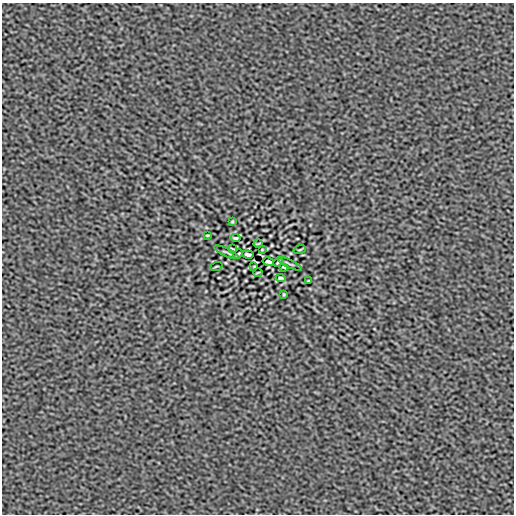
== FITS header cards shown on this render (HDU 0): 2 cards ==
NAXIS1  =                  512
NAXIS2  =                  512

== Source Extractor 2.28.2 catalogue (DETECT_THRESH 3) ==
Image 512 x 512 px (HDU 0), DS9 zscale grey, 1 PNG px = 1 image px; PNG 516 x 516 px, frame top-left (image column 1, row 512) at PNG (2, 3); each listed source drawn as its Kron ellipse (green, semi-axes under 4 px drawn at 4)
Background -1.76e-06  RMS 2.1e-04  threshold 6.29e-04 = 3 sigma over >= 5 px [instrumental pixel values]
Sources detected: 20; all 20 listed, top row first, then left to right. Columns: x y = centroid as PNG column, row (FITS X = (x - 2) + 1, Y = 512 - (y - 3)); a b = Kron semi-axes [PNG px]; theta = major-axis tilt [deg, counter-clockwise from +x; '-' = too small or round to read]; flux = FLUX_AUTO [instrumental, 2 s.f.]
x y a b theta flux
232 222 3 2 - 0.012
207 235 3 2 - 0.012
235 238 5 3 - 0.02
258 244 4 2 - 0.011
232 249 3 2 - 0.013
262 250 3 2 - 0.01
300 250 6 2 21 0.012
226 252 13 2 -25 0.024
238 254 5 2 - 0.018
248 254 6 3 -11 0.025
268 262 6 3 -11 0.025
278 262 5 2 - 0.018
290 264 13 2 -25 0.024
216 266 6 2 21 0.012
254 266 3 2 - 0.01
284 267 3 2 - 0.013
258 272 4 2 - 0.011
281 278 5 3 - 0.02
309 281 3 2 - 0.012
284 294 3 2 - 0.012